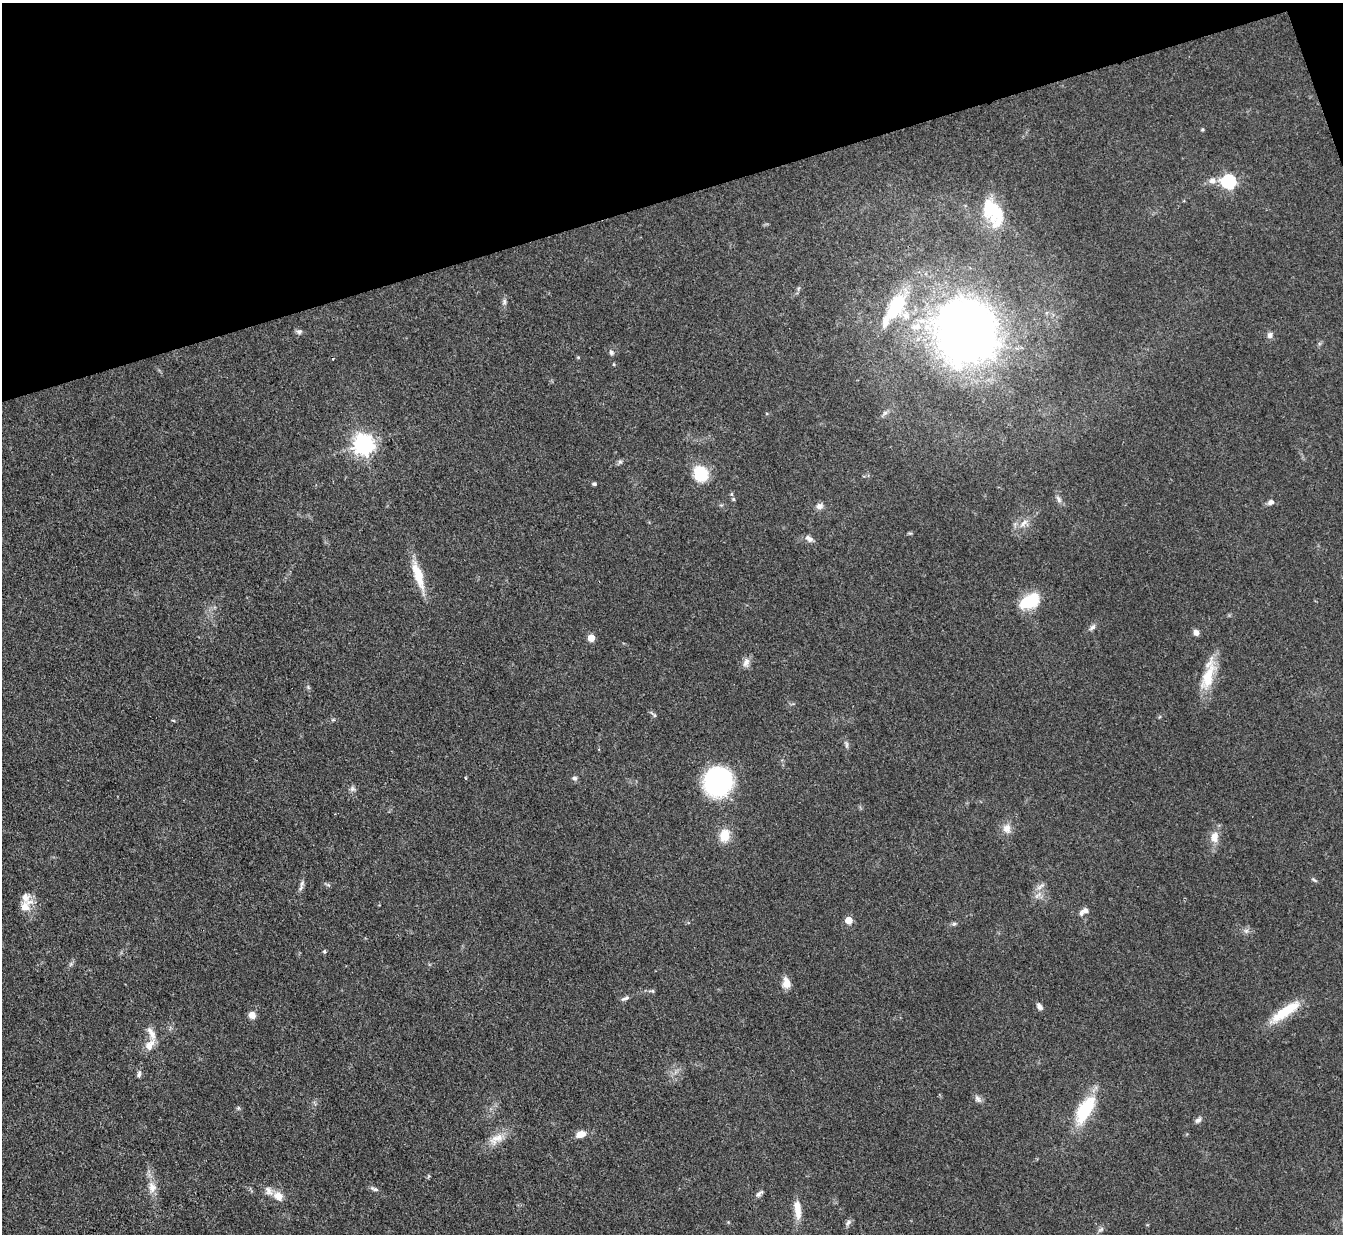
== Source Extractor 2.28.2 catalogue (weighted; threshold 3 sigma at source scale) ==
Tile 3 of 4 x 4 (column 3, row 1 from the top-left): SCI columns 2681-4021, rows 3970-5201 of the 5362 x 5347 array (HDU 1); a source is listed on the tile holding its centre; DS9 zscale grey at full resolution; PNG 1345 x 1236 px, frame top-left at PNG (2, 3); no overlay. Shown black and unused: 16% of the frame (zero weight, under 3 of 4 exposures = <1% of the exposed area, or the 3 px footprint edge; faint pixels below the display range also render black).
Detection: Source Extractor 2.28.2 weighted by HDU 2 'WHT'; one run over the whole footprint, this tile lists its part. Background 0.0547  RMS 0.005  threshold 0.0226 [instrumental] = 3 sigma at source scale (4.5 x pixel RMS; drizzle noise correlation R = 1.50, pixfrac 1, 0.05/0.05 arcsec/px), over >= 5 px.
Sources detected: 75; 1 cosmic-ray / hot-pixel residue — not listed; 7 inside a brighter listed object's ellipse — not listed separately; the other 67 listed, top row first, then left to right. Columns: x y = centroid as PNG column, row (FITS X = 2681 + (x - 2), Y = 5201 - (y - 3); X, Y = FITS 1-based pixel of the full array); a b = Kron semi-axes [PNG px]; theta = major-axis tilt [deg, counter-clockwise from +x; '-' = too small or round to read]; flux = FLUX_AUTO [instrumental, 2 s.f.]
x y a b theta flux
1202 130 4 4 - 0.62
1212 180 9 7 10 2.8
1229 182 7 6 - 79
993 212 36 20 -61 23
504 302 10 4 -90 1.3
896 307 39 19 62 27
299 331 7 6 - 1.3
967 331 55 53 -57 410
1270 335 8 7 - 1.9
611 352 6 6 - 1.2
578 357 4 4 - 0.54
363 444 7 7 - 290
620 462 6 5 - 1
701 474 20 16 -61 14
594 484 4 3 - 1
733 499 5 5 - 0.68
1059 499 12 5 -57 1.7
1271 502 8 6 25 1.9
819 506 10 8 11 2.2
1023 523 13 6 52 2.7
809 539 11 6 -36 2.2
418 575 37 10 -72 13
1030 601 22 12 29 23
1092 627 12 5 42 1.6
1196 633 6 6 - 2.6
591 638 5 5 - 8.4
746 662 13 8 66 2.8
1208 677 43 14 73 15
173 720 5 3 - 0.46
847 745 9 4 -90 1.1
466 778 3 3 - 0.56
574 778 7 6 - 1.2
718 782 18 18 - 96
352 789 7 6 - 1.4
1007 828 14 11 -89 4.2
724 835 14 11 77 8.3
1214 837 15 9 81 5.2
1314 880 7 4 -37 0.76
302 883 9 5 54 1.4
1042 885 7 5 43 1.4
25 907 13 11 -49 5.9
1085 911 13 7 9 2.3
849 920 5 5 - 10
954 924 7 4 1 0.86
1246 931 7 6 - 1.4
324 951 5 4 - 0.63
786 983 14 10 -81 4.2
652 991 5 5 - 0.72
625 998 12 4 22 1.5
1039 1006 9 6 -51 1.8
1285 1012 40 11 35 16
252 1015 7 7 - 3.7
150 1045 16 10 50 5
139 1074 9 5 79 1.4
978 1099 11 6 -46 1.9
238 1108 5 4 - 0.68
1085 1110 38 16 60 23
1198 1120 10 5 31 1.5
581 1134 10 7 18 5
497 1139 24 11 31 7.1
152 1187 15 10 -77 5
374 1189 12 5 -18 1.4
758 1194 10 6 43 1.5
278 1196 13 11 -43 4.7
797 1207 16 9 -77 5.3
848 1223 9 5 62 1.4
1101 1229 9 3 45 0.92